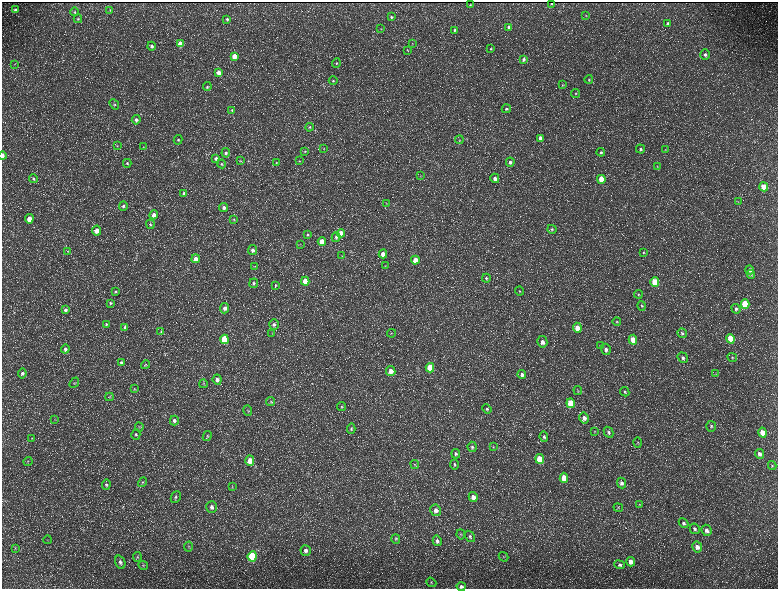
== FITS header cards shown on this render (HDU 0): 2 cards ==
NAXIS1  =                 1552 / length of data axis 1
NAXIS2  =                 1173 / length of data axis 2

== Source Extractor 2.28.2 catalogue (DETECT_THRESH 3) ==
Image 1552 x 1173 px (HDU 0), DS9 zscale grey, zoomed out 1/2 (1 PNG px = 2 x 2 image px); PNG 780 x 591 px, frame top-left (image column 1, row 1173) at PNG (2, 2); each listed source drawn as its Kron ellipse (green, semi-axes under 4 px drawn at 4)
Background 219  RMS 9.8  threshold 29.5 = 3 sigma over >= 5 px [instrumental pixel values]
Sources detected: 224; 31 cannot appear on this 1/2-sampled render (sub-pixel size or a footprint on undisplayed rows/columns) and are neither listed nor drawn; the other 193 listed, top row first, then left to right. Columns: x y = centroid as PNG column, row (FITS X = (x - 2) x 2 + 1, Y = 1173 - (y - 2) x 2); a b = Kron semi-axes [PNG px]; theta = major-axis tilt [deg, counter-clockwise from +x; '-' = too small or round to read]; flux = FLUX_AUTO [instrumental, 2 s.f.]
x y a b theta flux
551 3 2 1 - 1200
470 5 2 2 - 1400
15 10 3 3 - 4100
110 10 4 3 - 1300
75 12 4 3 - 2300
586 15 3 2 - 890
391 17 3 3 - 2500
78 19 4 4 - 2400
227 19 3 3 - 2700
668 23 4 3 - 3500
509 27 4 3 - 6000
381 29 3 2 - 890
455 30 4 4 - 3100
180 44 4 4 - 22000
412 44 3 3 - 1100
152 46 4 4 - 4700
491 49 3 3 - 1800
407 50 3 2 - 1200
705 55 5 5 - 5400
234 56 4 4 - 22000
524 59 4 3 - 4200
336 63 5 4 - 2700
15 64 3 3 - 1000
219 73 4 4 - 15000
589 79 4 3 - 2000
333 81 4 3 - 2400
563 85 3 3 - 1500
207 87 4 4 - 2700
576 93 4 4 - 1900
114 104 6 4 -48 2600
506 109 5 4 - 3200
232 110 4 4 - 2800
136 120 4 4 - 6600
309 127 4 4 - 2500
540 138 4 4 - 9800
178 140 5 4 - 3400
459 140 4 3 - 1500
117 146 3 3 - 1300
143 147 3 2 - 930
324 149 3 2 - 1100
640 149 4 4 - 4500
665 150 3 3 - 1300
305 151 4 3 - 1900
601 152 4 4 - 3300
226 153 5 4 - 4100
3 156 4 2 - 14000
216 158 4 3 - 4900
240 161 3 3 - 1400
299 161 3 2 - 1200
510 162 4 4 - 6000
127 163 4 4 - 2700
276 163 4 3 - 1900
222 164 4 3 - 2200
657 166 4 3 - 1500
420 176 3 2 - 1000
33 178 4 4 - 3000
495 178 5 4 - 8400
601 179 4 4 - 31000
764 187 4 4 - 36000
184 193 4 4 - 4200
738 202 3 3 - 1100
386 203 4 2 - 1200
123 206 5 4 - 4600
224 208 4 4 - 6100
154 215 4 4 - 12000
29 219 4 4 - 20000
234 220 4 3 - 1400
150 224 5 4 - 2600
552 229 4 4 - 3000
97 231 5 4 - 18000
341 233 4 4 - 18000
308 235 4 4 - 2500
336 237 5 4 - 4400
322 242 4 4 - 30000
300 244 3 2 - 1100
253 250 5 4 - 6100
68 251 3 3 - 1600
643 252 3 3 - 2000
383 254 4 4 - 15000
342 256 3 2 - 1100
196 259 4 4 - 14000
415 260 4 4 - 28000
385 265 4 3 - 1300
254 266 3 2 - 1200
750 270 4 4 - 7500
751 274 4 4 - 2200
486 278 4 4 - 2800
305 281 4 4 - 39000
655 282 5 4 - 64000
254 283 5 4 - 3700
275 285 4 4 - 2200
115 291 4 3 - 1800
519 291 4 3 - 2100
638 294 4 4 - 2200
110 303 3 3 - 2000
745 304 5 4 - 88000
642 306 5 3 - 2400
225 308 5 4 - 7500
736 309 5 4 - 3800
65 310 4 4 - 3900
617 322 4 4 - 2200
106 325 4 3 - 2200
274 325 5 4 - 4600
125 327 4 3 - 4400
577 328 5 4 - 23000
161 332 4 4 - 2200
272 333 3 2 - 1000
392 333 4 2 - 980
682 333 5 4 - 3800
224 339 4 4 - 89000
731 339 5 4 - 72000
633 340 5 4 - 30000
542 342 6 5 - 11000
600 345 4 3 - 1600
65 349 4 4 - 5200
606 349 6 5 - 7400
683 358 5 5 - 5400
732 358 5 4 - 2100
121 363 3 3 - 3100
145 365 5 3 - 1900
430 368 5 4 - 61000
391 371 5 4 - 15000
22 373 5 4 - 4200
522 374 4 4 - 6700
716 374 3 2 - 1000
217 380 5 4 - 8400
74 383 6 3 50 1900
203 384 4 4 - 2000
134 389 4 3 - 1800
578 390 4 2 - 1400
625 392 5 4 - 2900
110 397 4 3 - 1600
271 402 4 4 - 2300
571 403 5 4 - 50000
342 407 5 4 - 2900
487 409 5 4 - 2700
248 410 5 3 - 1800
584 418 5 4 - 10000
54 419 3 2 - 1100
174 420 5 4 - 5700
711 426 5 5 - 3100
139 427 4 3 - 1500
351 429 5 4 - 2900
595 431 4 3 - 1400
609 432 6 4 -61 4000
763 433 5 4 - 21000
136 435 5 4 - 3100
207 436 5 4 - 2400
544 437 5 4 - 3100
32 438 3 3 - 1600
638 443 5 3 - 2100
472 447 5 4 - 4000
493 447 3 3 - 1200
456 454 5 4 - 3900
759 454 5 4 - 7700
540 459 5 4 - 50000
28 461 4 4 - 2000
250 461 5 4 - 22000
415 464 4 4 - 1900
454 464 5 3 - 2600
772 466 4 4 - 2000
564 478 5 4 - 31000
143 482 5 4 - 2800
621 483 5 4 - 6500
106 485 5 4 - 3400
232 487 3 3 - 1300
176 497 6 4 63 4400
473 497 5 4 - 12000
639 505 4 3 - 1400
211 507 6 5 - 8100
618 508 5 3 - 1800
436 510 6 5 - 9700
683 523 5 4 - 4400
695 529 5 4 - 4700
706 530 6 5 - 7200
461 534 5 3 - 2000
470 536 6 4 -56 3900
396 539 5 4 - 2600
48 540 4 2 - 1100
437 541 5 4 - 5600
188 547 5 4 - 2800
697 547 5 5 - 11000
15 548 4 3 - 1900
306 550 5 5 - 6600
252 556 5 4 - 160000
137 557 5 3 - 2400
503 557 5 2 - 1300
120 562 7 5 -70 6300
631 562 5 4 - 12000
143 565 5 3 - 2400
620 565 5 4 - 4000
431 582 5 4 - 2500
461 586 4 4 - 7000
At the frame edge (FLAGS 8, measured only in part): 2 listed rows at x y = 3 156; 461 586
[31 sub-pixel or undisplayed-footprint detections neither listed nor drawn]